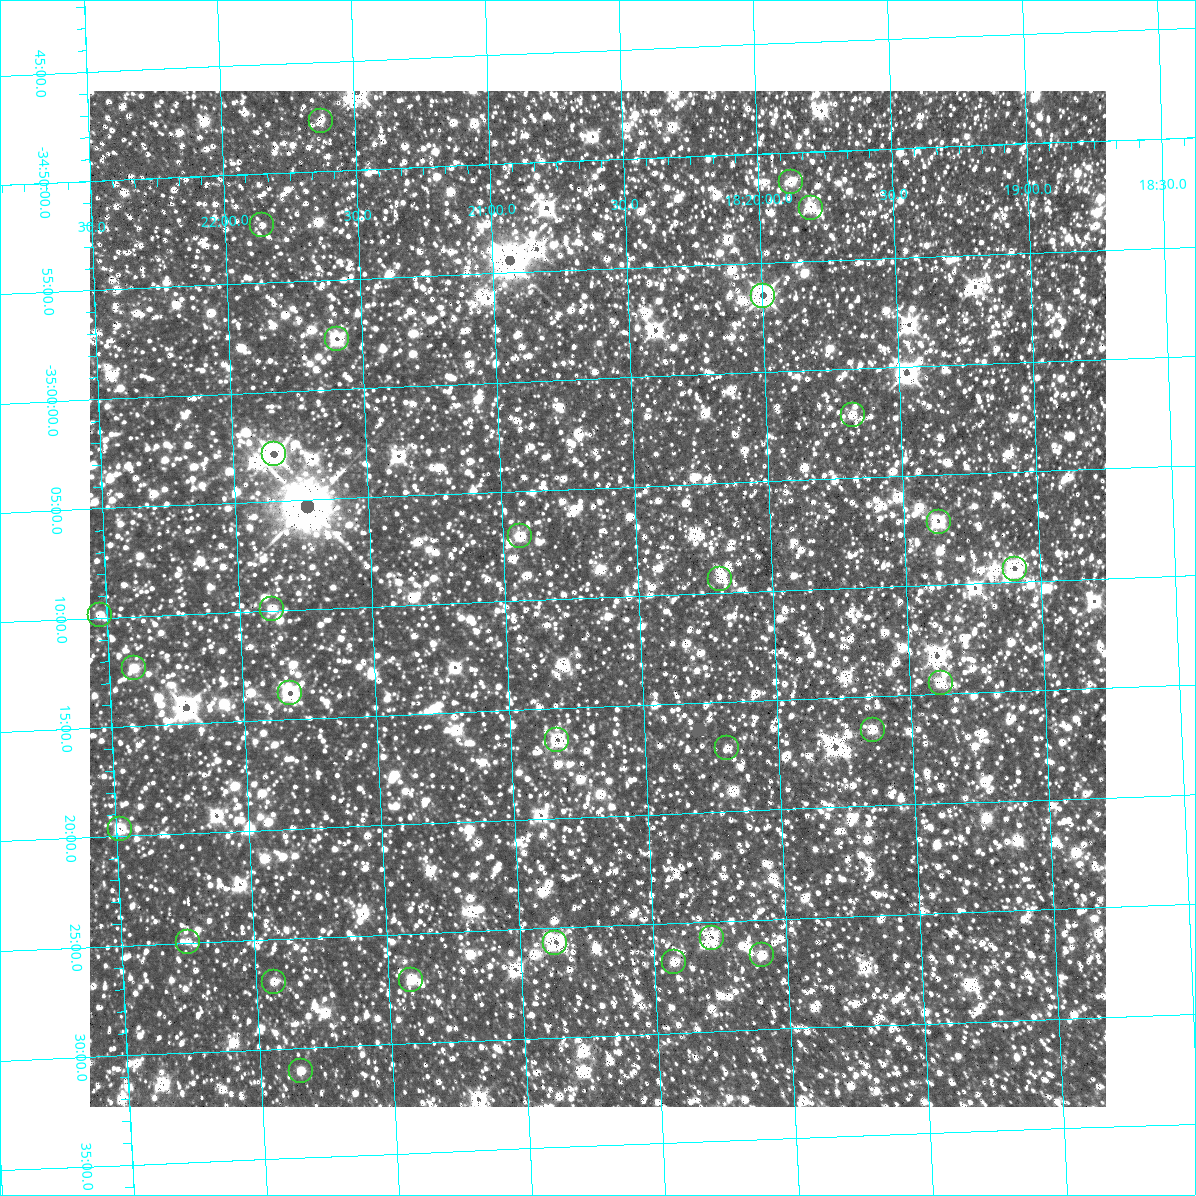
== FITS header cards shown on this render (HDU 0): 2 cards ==
NAXIS1  =                 1016 / length of data axis 1
NAXIS2  =                 1016 / length of data axis 2

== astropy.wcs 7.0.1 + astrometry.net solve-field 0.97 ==
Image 1016 x 1016 px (HDU 0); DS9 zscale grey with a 90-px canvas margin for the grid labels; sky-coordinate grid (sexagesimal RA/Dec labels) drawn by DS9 from the SOLVED WCS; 29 Tycho-2 reference stars matched to detected sources circled (green)
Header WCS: RA---SIN-SIP/DEC--SIN-SIP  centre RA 18:20:39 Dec -35:10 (275.16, -35.17 deg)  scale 2.76 arcsec/px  FOV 46.7' x 46.4'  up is -2 deg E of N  parity normal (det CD < 0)
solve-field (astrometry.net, Tycho-2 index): VERIFIED the header's WCS against the Tycho-2 star catalogue (22 matches, 7 conflicts) and refined it, rather than solving blind
Solved WCS: RA---TAN-SIP/DEC--TAN-SIP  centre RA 18:20:39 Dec -35:10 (275.16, -35.17 deg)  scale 2.75 arcsec/px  FOV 46.6' x 46.4'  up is -2 deg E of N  parity normal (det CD < 0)
The solver's refit moves the header's centre by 1.8 arcsec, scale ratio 0.9983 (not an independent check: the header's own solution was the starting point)
Tycho-2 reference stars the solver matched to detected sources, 29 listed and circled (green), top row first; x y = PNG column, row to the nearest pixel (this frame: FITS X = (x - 90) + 1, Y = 1016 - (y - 91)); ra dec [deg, ICRS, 3 dp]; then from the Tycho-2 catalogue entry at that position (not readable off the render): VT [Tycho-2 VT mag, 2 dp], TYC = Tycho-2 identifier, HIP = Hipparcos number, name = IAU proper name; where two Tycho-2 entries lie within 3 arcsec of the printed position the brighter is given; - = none
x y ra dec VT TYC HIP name
321 121 275.407 -34.795 11.30 7401-1930-1 - -
791 182 274.969 -34.856 10.22 7401-2375-1 - -
811 208 274.952 -34.876 10.35 7401-2863-1 - -
262 225 275.465 -34.872 10.89 7401-2282-1 - -
763 296 274.999 -34.942 10.82 7401-2689-1 - -
337 339 275.399 -34.962 11.12 7401-3152-1 - -
853 415 274.919 -35.035 10.81 7401-3157-1 - -
274 454 275.462 -35.047 8.23 7401-3259-1 90006 -
939 522 274.843 -35.119 10.03 7401-673-1 - -
520 536 275.234 -35.118 11.13 7401-189-1 - -
1015 569 274.773 -35.157 8.66 7401-1085-1 89766 -
720 579 275.048 -35.156 10.90 7401-219-1 - -
272 609 275.469 -35.165 10.87 7401-799-1 - -
100 615 275.631 -35.164 11.04 7401-569-1 - -
134 668 275.602 -35.206 10.95 7401-571-1 - -
941 683 274.846 -35.242 11.30 7401-231-1 - -
290 693 275.456 -35.230 10.75 7401-1367-1 - -
873 730 274.911 -35.275 10.49 7401-1169-1 - -
557 740 275.207 -35.274 10.94 7401-887-1 - -
727 748 275.048 -35.285 10.23 7401-1667-1 - -
120 829 275.622 -35.327 11.45 7401-1341-1 - -
712 938 275.070 -35.429 6.86 7401-509-1 89859 -
188 942 275.562 -35.416 10.52 7401-1541-1 - -
555 943 275.217 -35.428 10.74 7401-581-1 - -
762 955 275.024 -35.444 9.36 7401-1739-1 - -
674 962 275.106 -35.446 10.57 7401-327-1 - -
411 980 275.354 -35.452 10.27 7401-1251-1 - -
274 982 275.483 -35.449 9.79 7401-1497-1 - -
301 1071 275.462 -35.518 9.75 7401-539-1 - -